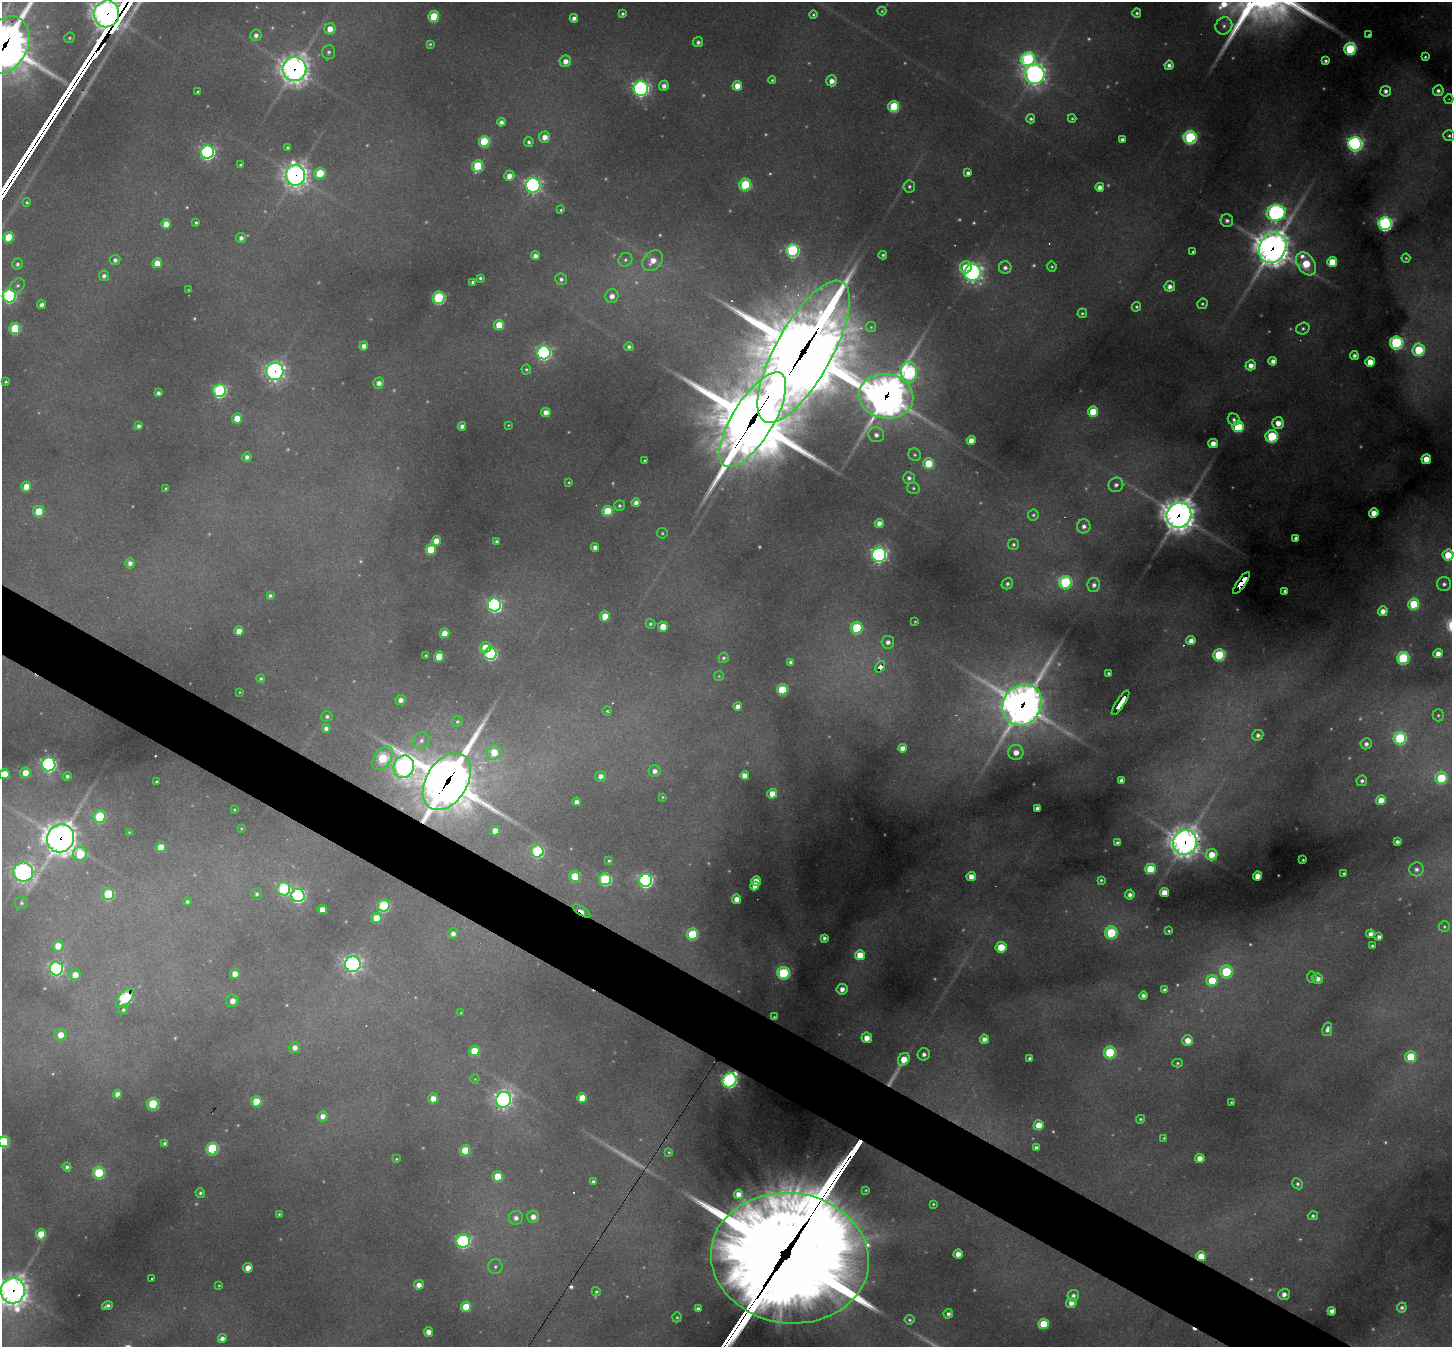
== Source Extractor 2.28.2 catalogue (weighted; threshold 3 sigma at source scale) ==
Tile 6 of 4 x 4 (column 2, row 2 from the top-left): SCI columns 1451-2900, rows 2975-4319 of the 5801 x 5809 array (HDU 1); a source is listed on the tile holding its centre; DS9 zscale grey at full resolution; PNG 1454 x 1349 px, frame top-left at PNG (2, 2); each listed source drawn as its Kron ellipse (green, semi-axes under 4 px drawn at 4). Shown black and unused: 5% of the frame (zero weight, under 2 of 3 exposures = <1% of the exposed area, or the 3 px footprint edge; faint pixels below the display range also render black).
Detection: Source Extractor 2.28.2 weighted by HDU 2 'WHT'; one run over the whole footprint, this tile lists its part. Background 0.331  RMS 0.013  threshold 0.0563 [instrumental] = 3 sigma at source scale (4.5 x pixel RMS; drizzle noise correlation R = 1.50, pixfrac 1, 0.05/0.05 arcsec/px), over >= 5 px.
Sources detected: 446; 60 too faint to see at this stretch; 9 cosmic-ray / hot-pixel residue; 2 long thin detections or spike segments (spike, bleed or trail) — neither listed nor drawn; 2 inside a brighter listed object's ellipse — not listed separately; the other 373 listed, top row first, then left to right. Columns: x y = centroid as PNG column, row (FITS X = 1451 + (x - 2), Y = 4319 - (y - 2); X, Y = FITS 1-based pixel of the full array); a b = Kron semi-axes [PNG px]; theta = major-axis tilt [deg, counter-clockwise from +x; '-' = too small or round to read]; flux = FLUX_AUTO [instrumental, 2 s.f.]
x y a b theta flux
882 11 4 4 - 1.9
1137 13 5 4 - 3.4
107 14 13 12 - 3000
622 14 3 3 - 2.8
813 15 4 4 - 2.1
434 17 5 5 - 75
574 18 4 4 - 6.8
1224 26 9 8 - 7.7
330 29 6 5 - 19
256 35 6 5 - 7.2
1369 35 4 3 - 2
69 38 5 5 - 2.6
698 42 5 5 - 4.8
430 44 3 3 - 1.7
5 45 30 22 61 5700
1350 49 6 6 - 150
329 52 7 6 - 4.9
1425 57 3 3 - 2
1028 59 7 6 - 260
565 61 6 5 - 14
1326 61 4 3 - 4.1
1169 65 5 4 - 6.5
294 69 12 12 - 1400
1035 74 10 9 - 900
772 80 4 4 - 2.1
832 81 5 5 - 12
664 86 5 5 - 8.7
737 86 5 5 - 20
641 89 7 7 - 540
1386 91 5 5 - 7
1438 91 5 5 - 6
198 92 3 3 - 2.4
1449 99 5 4 - 1.8
894 106 5 5 - 96
1072 118 4 3 - 2.1
1031 119 4 4 - 3.3
501 122 4 4 - 6.4
1449 136 5 5 - 3.2
545 137 5 5 - 14
1190 137 6 6 - 260
1122 139 4 3 - 4.4
484 142 5 5 - 89
529 142 5 4 - 4.4
1355 144 6 6 - 530
287 147 3 3 - 2.2
207 152 6 6 - 420
241 165 4 4 - 2.6
478 166 6 5 - 110
320 173 5 5 - 66
968 173 4 4 - 5.5
296 175 10 9 - 1200
509 176 5 5 - 12
533 185 7 7 - 530
745 185 6 6 - 120
909 186 6 6 - 3.4
1100 187 4 4 - 11
27 202 4 4 - 2.3
561 210 4 3 - 2
1276 213 9 8 - 610
1227 221 6 6 - 5.4
196 223 3 3 - 2.6
166 224 5 5 - 16
1385 224 6 6 - 420
9 237 5 5 - 61
241 238 5 5 - 6.2
1273 248 15 13 61 3000
793 251 6 6 - 270
1193 252 3 3 - 2.6
883 255 4 4 - 2.7
535 256 4 4 - 8
1406 258 4 4 - 2.4
115 260 5 5 - 5.4
625 260 7 6 - 4.7
653 261 11 9 47 20
1332 262 5 5 - 43
157 263 5 4 - 20
17 264 5 5 - 3.7
1306 264 13 8 -56 67
966 267 6 6 - 32
1052 267 5 4 - 2.4
1005 268 6 6 - 6.4
973 272 8 8 - 710
104 276 5 5 - 5.3
480 278 4 3 - 3.3
561 279 6 6 - 5.2
473 282 4 3 - 3.7
18 285 8 6 44 4.2
1170 286 5 5 - 9.6
188 290 3 2 - 0.98
9 296 6 6 - 310
612 296 7 6 - 12
439 298 6 6 - 210
1202 304 5 5 - 2.8
41 305 4 4 - 6.1
1136 307 5 4 - 2.7
1082 313 5 5 - 2.3
499 325 5 5 - 34
871 327 5 5 - 2.2
15 328 5 5 - 92
1303 329 7 5 19 3.5
1396 343 6 6 - 300
364 346 4 4 - 8.8
629 347 4 4 - 4.8
1419 350 6 6 - 99
803 352 80 28 61 22000
544 353 6 6 - 400
1354 356 4 4 - 6.1
1273 361 4 4 - 9
1370 362 5 5 - 29
1251 365 5 5 - 13
526 369 5 5 - 2.5
275 371 8 8 - 650
909 372 10 8 89 300
6 382 3 3 - 2.2
379 383 5 5 - 9.5
220 391 6 6 - 280
158 393 4 4 - 5.1
886 396 27 22 -9 3700
546 412 5 4 - 13
1093 412 5 5 - 51
237 418 5 5 - 25
753 420 54 20 58 17000
1234 420 6 5 - 5.1
1278 423 6 6 - 17
508 425 4 3 - 1.4
138 426 4 4 - 4.6
462 426 4 4 - 6.8
1238 427 5 5 - 96
876 435 8 7 - 8.7
1272 436 6 6 - 120
971 440 4 4 - 16
1213 443 5 4 - 15
915 455 6 6 - 3.4
247 457 5 4 - 6.1
1426 459 5 4 - 26
644 460 3 3 - 1.5
928 463 5 5 - 47
909 478 6 5 - 5.4
569 482 3 3 - 1.6
1116 485 7 7 - 6.9
26 487 5 5 - 26
165 488 3 2 - 1.4
913 488 6 6 - 2.9
636 503 4 4 - 8.1
620 506 5 5 - 3.2
39 511 5 5 - 44
608 511 5 5 - 56
1374 513 4 4 - 21
1033 515 5 5 - 3
1179 515 13 12 - 2500
879 523 5 4 - 11
1084 526 7 6 - 7.6
662 533 5 5 - 2.2
1296 538 4 4 - 6.5
436 541 5 4 - 16
496 542 4 3 - 4
1013 544 5 5 - 3.9
595 547 4 4 - 7.1
431 549 5 5 - 54
879 555 7 7 - 510
1448 555 5 5 - 42
130 563 5 5 - 7.3
1065 582 6 6 - 200
1241 583 13 4 56 110
1007 584 6 5 - 4.6
1444 584 7 7 - 6.3
1094 585 7 6 - 7.6
1285 591 4 4 - 5.8
270 596 4 3 - 3.5
1414 604 6 5 - 89
494 605 6 6 - 400
1383 611 5 5 - 13
605 616 5 5 - 28
915 622 3 2 - 1.3
650 624 5 4 - 2.9
663 627 5 5 - 22
857 628 6 6 - 120
239 631 5 4 - 17
445 633 5 4 - 19
1191 641 4 4 - 10
888 642 6 6 - 8.3
485 647 6 5 - 21
490 654 6 6 - 240
1438 654 4 4 - 13
426 655 3 3 - 1.6
1219 655 6 5 - 150
439 656 5 5 - 41
724 658 5 5 - 3.2
1403 658 6 6 - 220
790 662 4 3 - 3.9
880 667 6 4 54 44
1109 673 3 3 - 2.9
719 676 5 4 - 1.7
261 679 4 4 - 2.6
782 690 5 5 - 88
240 692 3 2 - 1
401 700 5 5 - 9.2
1120 703 14 3 56 160
1022 705 21 19 57 3600
738 706 4 4 - 10
607 711 5 5 - 2.4
1438 715 6 5 - 2.7
327 716 5 5 - 4.1
457 722 6 5 - 2.8
326 728 4 4 - 6.3
1258 735 6 5 - 6
1400 738 6 6 - 200
421 740 9 8 - 6.7
1366 744 6 5 - 6.4
903 748 4 4 - 11
494 752 8 6 73 36
1016 752 7 7 - 17
383 758 13 8 51 120
49 764 7 6 - 440
404 767 11 10 - 830
655 771 6 6 - 9.1
25 773 5 5 - 25
4 774 5 5 - 25
745 775 4 4 - 12
67 776 4 4 - 3.9
601 776 5 5 - 9.5
1441 778 6 6 - 99
1121 780 4 4 - 6
1362 781 5 5 - 4.8
156 782 3 3 - 1.9
447 782 31 20 57 7200
772 794 5 5 - 23
662 797 3 3 - 1.5
1381 800 5 5 - 25
576 802 4 4 - 8
1037 808 4 4 - 6.9
234 810 3 3 - 1.4
100 817 6 6 - 120
241 828 3 3 - 1.3
495 831 5 4 - 19
129 832 3 3 - 1.3
60 838 14 13 - 2100
1185 842 12 11 - 1800
1397 842 4 4 - 5.4
1118 843 4 4 - 4.6
161 847 5 5 - 29
537 851 6 6 - 190
80 854 7 6 - 75
1212 855 6 5 - 26
1303 860 3 3 - 1.5
609 861 3 3 - 2.1
1150 869 5 5 - 58
1416 869 7 7 - 6.9
23 872 10 9 - 710
1344 873 3 3 - 1.8
575 876 5 5 - 74
971 876 5 4 - 17
1257 876 4 4 - 18
605 879 6 6 - 180
646 880 6 6 - 420
1101 880 4 4 - 2.4
756 881 5 5 - 23
755 886 4 4 - 12
284 889 6 6 - 170
1164 892 4 4 - 23
108 894 6 5 - 99
257 894 6 5 - 3.6
298 895 6 6 - 350
1130 895 5 5 - 7.3
737 899 4 4 - 15
187 902 4 4 - 3.2
22 903 6 6 - 3.7
384 906 6 6 - 150
322 910 4 4 - 15
582 911 10 4 -33 18
376 918 5 5 - 29
1444 927 5 5 - 2.5
1169 931 4 3 - 2
1111 933 6 6 - 140
453 934 5 5 - 7.6
692 934 5 5 - 110
1371 934 4 4 - 8.6
1379 937 4 4 - 6
824 938 4 4 - 4.8
58 946 5 5 - 23
1372 946 3 3 - 2.5
1001 947 5 5 - 42
860 955 5 5 - 37
353 964 8 7 - 570
56 969 6 6 - 340
1226 972 6 6 - 140
783 973 6 6 - 200
235 974 5 4 - 15
75 975 5 5 - 18
1312 977 5 5 - 3
1318 979 5 5 - 9.4
1212 981 6 5 - 64
842 989 5 5 - 11
1165 990 4 4 - 5.2
1143 995 4 4 - 6.6
125 998 11 6 48 250
232 1001 6 6 - 9.8
123 1010 5 4 - 3
461 1013 3 3 - 1.7
774 1017 4 4 - 1.8
1327 1029 7 5 77 6.7
61 1035 6 6 - 18
867 1038 5 5 - 19
984 1039 4 4 - 10
1188 1040 5 5 - 18
295 1047 5 5 - 9.5
474 1051 5 5 - 46
1110 1052 6 6 - 140
924 1054 6 6 - 7.4
1411 1057 5 5 - 73
904 1059 7 5 57 30
1030 1059 4 3 - 4.9
1178 1063 5 4 - 2.2
475 1079 5 4 - 1.5
729 1080 7 6 - 430
117 1094 4 4 - 9.4
433 1098 5 5 - 16
582 1098 5 5 - 27
503 1100 8 7 - 700
256 1102 5 5 - 47
1231 1102 3 2 - 1.5
153 1104 6 5 - 130
323 1116 5 5 - 11
1140 1119 4 4 - 2.3
1039 1125 5 5 - 30
1164 1138 4 3 - 1.7
4 1142 5 5 - 99
165 1144 4 4 - 5.8
212 1148 6 6 - 160
1036 1148 4 4 - 5.5
465 1150 5 5 - 48
669 1152 4 3 - 1.6
1200 1158 5 4 - 15
396 1159 3 3 - 1.4
67 1167 4 4 - 4.7
99 1173 6 6 - 110
498 1176 5 5 - 44
593 1182 4 4 - 4.4
1297 1184 5 5 - 3.4
866 1190 3 3 - 1.7
200 1193 5 4 - 3.5
739 1194 5 4 - 14
933 1204 3 3 - 1.6
279 1214 3 3 - 1.9
1313 1216 5 4 - 3.3
533 1217 6 6 - 12
516 1218 7 7 - 9.3
41 1234 5 5 - 38
463 1241 6 6 - 350
958 1254 4 4 - 14
1201 1256 5 5 - 27
790 1258 79 65 -7 23000
495 1267 7 7 - 4.5
248 1268 5 4 - 15
152 1279 3 3 - 3.7
219 1285 3 2 - 1.3
419 1285 5 4 - 11
13 1291 13 12 - 1600
596 1292 4 4 - 2.4
1284 1294 6 5 - 10
1073 1296 6 5 - 6
1071 1303 5 5 - 12
107 1306 5 3 - 4.6
466 1307 5 5 - 42
1402 1307 5 5 - 4.3
698 1309 4 4 - 5.4
1332 1311 4 4 - 9.7
948 1314 5 4 - 5.4
677 1317 5 4 - 2.3
910 1320 5 4 - 2.5
1044 1324 5 5 - 58
429 1332 5 4 - 11
222 1339 4 4 - 8.6
Overlapping masked pixels (flux is a lower limit): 23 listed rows (the first 20) at x y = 107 14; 5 45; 294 69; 296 175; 1273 248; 803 352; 275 371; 886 396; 753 420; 1179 515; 1241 583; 880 667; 1120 703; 1022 705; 447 782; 60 838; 1185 842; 582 911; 125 998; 729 1080
Isophote crosses this tile's border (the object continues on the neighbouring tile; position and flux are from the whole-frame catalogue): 6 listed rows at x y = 5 45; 9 296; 1448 555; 4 774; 4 1142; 13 1291